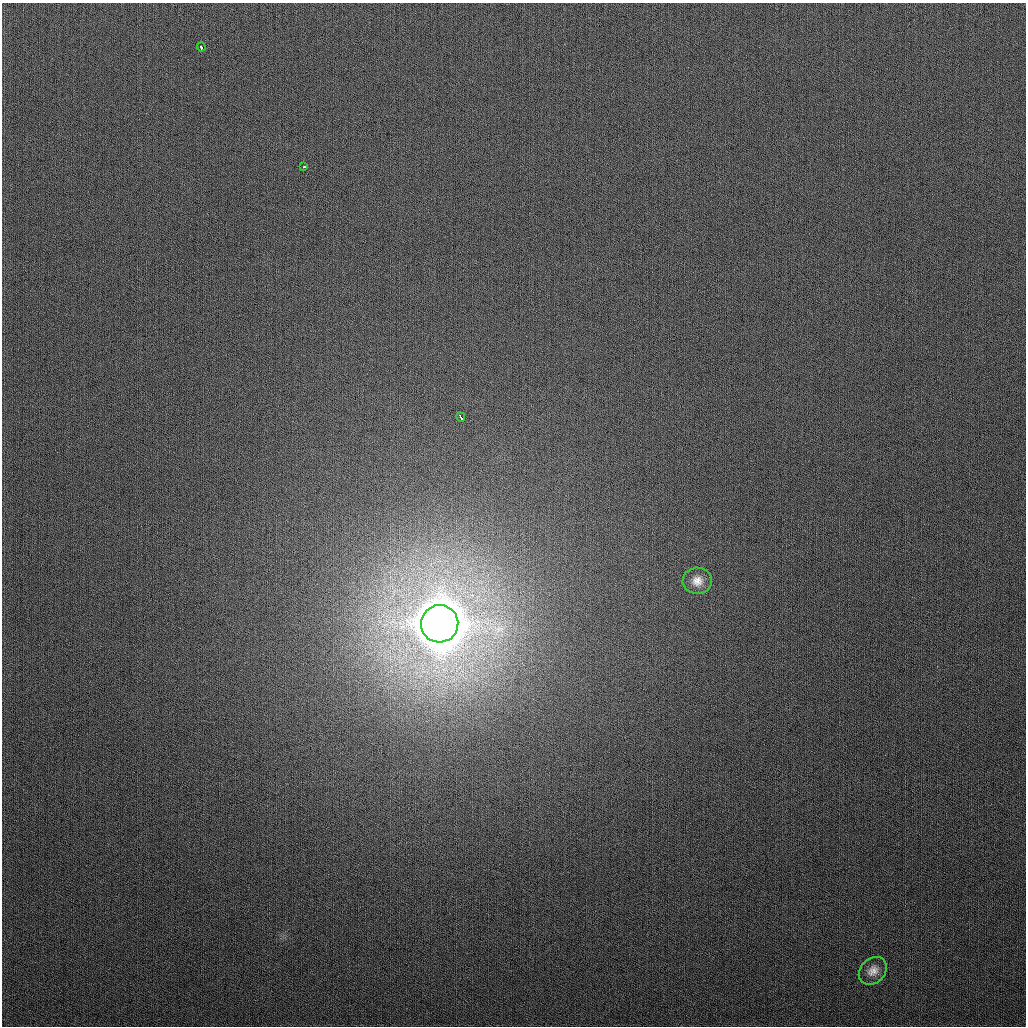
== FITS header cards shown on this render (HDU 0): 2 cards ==
NAXIS1  =                 1024
NAXIS2  =                 1024

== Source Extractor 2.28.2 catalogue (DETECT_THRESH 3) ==
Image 1024 x 1024 px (HDU 0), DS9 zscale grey, 1 PNG px = 1 image px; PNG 1028 x 1028 px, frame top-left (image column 1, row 1024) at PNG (2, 3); each listed source drawn as its Kron ellipse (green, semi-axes under 4 px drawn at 4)
Background 272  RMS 11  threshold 33.5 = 3 sigma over >= 5 px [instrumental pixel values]
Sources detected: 6; all 6 listed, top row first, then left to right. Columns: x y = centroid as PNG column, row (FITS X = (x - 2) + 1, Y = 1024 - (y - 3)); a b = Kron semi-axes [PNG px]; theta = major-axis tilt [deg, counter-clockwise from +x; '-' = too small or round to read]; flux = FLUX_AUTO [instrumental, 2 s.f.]
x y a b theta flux
201 47 4 3 - 5.4e+03
304 167 4 3 - 2.9e+03
461 417 5 2 - 3.3e+03
697 581 14 13 - 8.0e+03
440 624 19 18 - 6.7e+06
873 971 15 12 45 7.2e+03